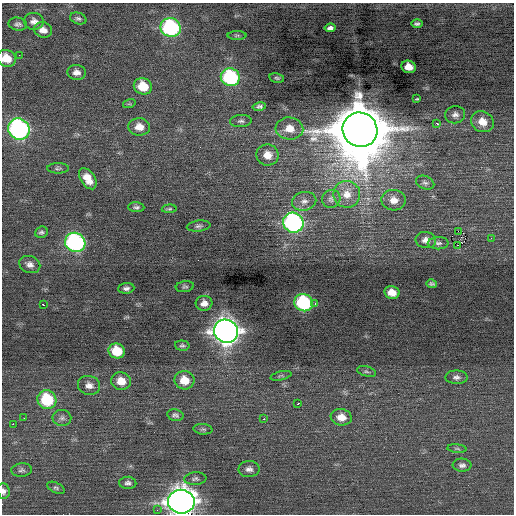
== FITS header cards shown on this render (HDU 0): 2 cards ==
NAXIS1  =                  512 / Axis length
NAXIS2  =                  512 / Axis length

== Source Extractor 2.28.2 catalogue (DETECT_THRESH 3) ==
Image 512 x 512 px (HDU 0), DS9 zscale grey, 1 PNG px = 1 image px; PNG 516 x 516 px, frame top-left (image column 1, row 512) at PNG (2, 3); each listed source drawn as its Kron ellipse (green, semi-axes under 4 px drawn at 4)
Background -0.00108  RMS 0.8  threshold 2.4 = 3 sigma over >= 5 px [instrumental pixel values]
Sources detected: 82; all 82 listed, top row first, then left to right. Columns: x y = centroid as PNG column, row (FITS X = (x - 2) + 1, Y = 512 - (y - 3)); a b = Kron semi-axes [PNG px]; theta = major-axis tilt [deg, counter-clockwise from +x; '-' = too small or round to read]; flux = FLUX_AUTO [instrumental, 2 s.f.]
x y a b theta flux
78 19 8 5 -18 130
34 21 10 8 -7 290
18 24 9 6 -10 170
417 24 6 4 0 110
171 27 10 9 - 7300
330 28 5 4 - 300
43 30 9 7 -17 370
237 35 9 3 0 78
19 55 2 2 - 68
6 58 9 8 - 830
408 67 7 6 - 520
76 72 9 7 -6 290
230 77 9 8 - 6000
277 78 7 4 -11 89
143 86 9 8 - 1300
417 99 3 3 - 54
129 104 6 4 17 70
259 106 7 4 11 130
455 115 10 8 8 260
241 121 11 6 4 160
482 122 12 10 -29 670
437 124 3 2 - 370
139 127 11 8 -3 580
19 129 11 10 - 15000
289 129 14 11 -5 740
360 130 17 17 - 480000
267 155 11 10 - 630
58 168 11 5 0 130
88 179 12 7 -57 670
425 183 9 6 -22 160
347 194 13 13 - 690
331 199 9 8 - 220
394 200 12 10 -3 510
304 201 12 9 12 320
136 207 8 5 -3 140
169 209 7 3 3 87
293 223 10 10 - 12000
199 226 12 5 7 160
458 231 3 2 - 2100
41 232 6 5 - 120
491 238 3 2 - 92
426 240 10 8 -9 310
75 242 10 9 - 13000
438 243 10 6 1 170
458 245 3 2 - 910
30 264 11 8 -21 280
432 284 5 3 - 96
185 287 9 5 8 110
126 288 8 5 6 170
392 293 7 6 - 540
204 303 8 7 - 320
304 303 9 8 - 5600
315 303 3 2 - 190
43 305 3 3 - 400
226 331 12 11 - 56000
182 346 7 5 -4 120
117 351 8 7 - 1400
366 371 10 5 -14 130
281 376 11 4 14 110
456 377 11 7 0 220
184 380 10 9 - 850
121 381 10 9 - 720
89 385 11 9 -16 340
47 400 9 9 - 3000
298 404 3 3 - 270
175 415 8 5 -12 140
341 417 10 8 -9 590
24 418 3 2 - 47
62 418 9 8 - 220
264 419 2 2 - 44
13 424 2 2 - 520
203 429 9 5 -5 110
457 449 9 3 -5 83
462 465 9 6 -3 190
249 469 10 8 1 260
22 470 10 7 5 160
195 479 11 6 5 160
128 483 8 6 -3 170
56 488 9 5 -24 110
4 491 8 6 -85 200
181 502 13 12 - 64000
157 510 3 2 - 77
At the frame edge (FLAGS 8, measured only in part): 3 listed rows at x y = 6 58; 4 491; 181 502